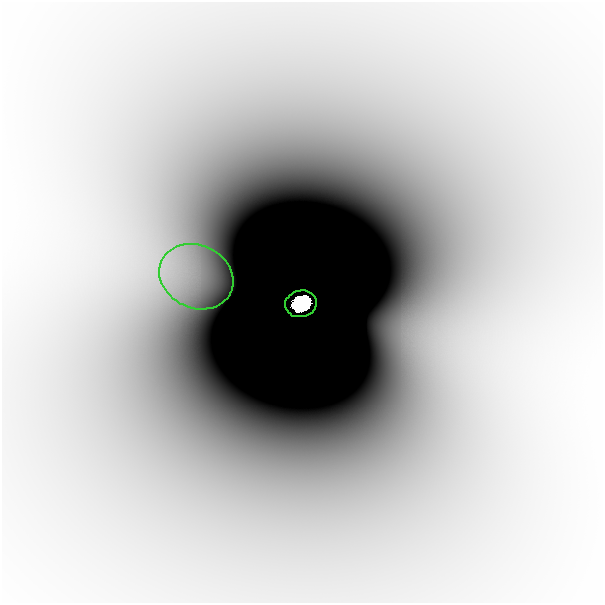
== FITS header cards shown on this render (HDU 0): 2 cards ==
NAXIS1  =                  601
NAXIS2  =                  601

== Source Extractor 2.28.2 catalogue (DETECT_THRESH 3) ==
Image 601 x 601 px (HDU 0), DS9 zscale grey, 1 PNG px = 1 image px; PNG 605 x 605 px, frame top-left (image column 1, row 601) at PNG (2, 2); each listed source drawn as its Kron ellipse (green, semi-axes under 4 px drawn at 4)
Background -2.56e-09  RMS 4.8e-10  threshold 1.44e-09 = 3 sigma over >= 5 px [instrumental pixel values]
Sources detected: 3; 1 with non-positive FLUX_AUTO (blend fragments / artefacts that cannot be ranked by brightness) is neither listed nor drawn; the other 2 listed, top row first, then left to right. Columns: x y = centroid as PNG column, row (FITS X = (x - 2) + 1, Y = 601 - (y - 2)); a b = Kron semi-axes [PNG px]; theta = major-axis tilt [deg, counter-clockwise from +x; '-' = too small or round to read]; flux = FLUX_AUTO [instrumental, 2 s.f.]
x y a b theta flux
196 277 38 31 -25 3.3e-06
301 304 16 13 12 5.7e+00
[1 non-positive-flux detection neither listed nor drawn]